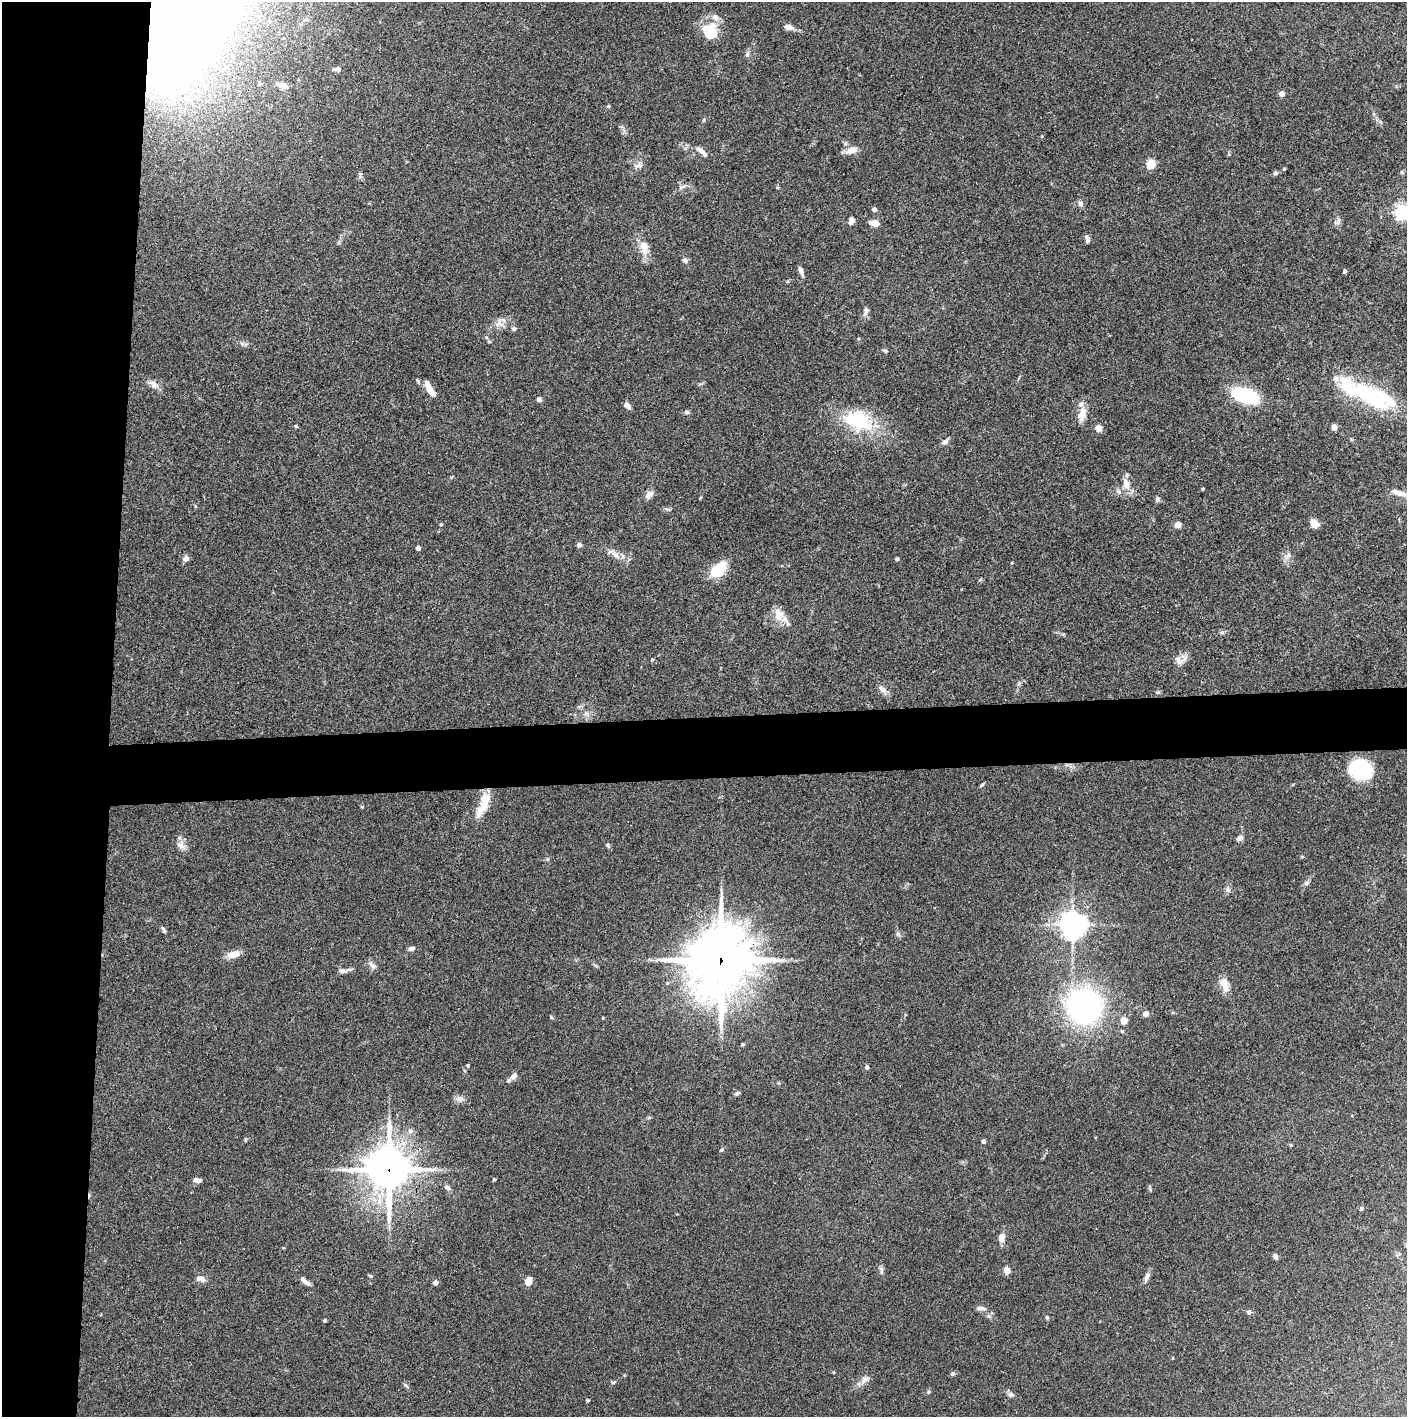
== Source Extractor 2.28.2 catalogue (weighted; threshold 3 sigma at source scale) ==
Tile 4 of 3 x 3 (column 1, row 2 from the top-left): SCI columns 2-1406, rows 1415-2829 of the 4221 x 4244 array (HDU 1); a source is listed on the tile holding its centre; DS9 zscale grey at full resolution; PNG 1409 x 1419 px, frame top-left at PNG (2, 2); no overlay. Shown black and unused: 12% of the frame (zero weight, under 3 of 4 exposures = <1% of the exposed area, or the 3 px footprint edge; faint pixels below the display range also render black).
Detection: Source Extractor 2.28.2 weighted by HDU 2 'WHT'; one run over the whole footprint, this tile lists its part. Background 0.0746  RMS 0.0055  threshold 0.0249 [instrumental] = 3 sigma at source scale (4.5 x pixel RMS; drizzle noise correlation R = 1.50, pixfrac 1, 0.05/0.05 arcsec/px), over >= 5 px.
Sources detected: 129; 3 inside a brighter object's white glare — not listed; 8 inside a brighter listed object's ellipse — not listed separately; the other 118 listed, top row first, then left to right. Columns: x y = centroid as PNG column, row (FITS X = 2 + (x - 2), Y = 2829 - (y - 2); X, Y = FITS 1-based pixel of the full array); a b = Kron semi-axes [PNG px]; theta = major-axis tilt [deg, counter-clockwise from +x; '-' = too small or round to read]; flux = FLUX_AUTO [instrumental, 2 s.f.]
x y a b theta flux
789 27 8 5 -13 3.9
711 32 19 15 79 15
747 54 9 5 80 1.4
338 69 5 4 - 2.2
260 84 5 5 - 1.1
282 85 13 7 -17 3.5
1282 94 4 4 - 4.1
608 106 5 4 - 0.59
704 120 6 4 88 0.64
852 150 16 9 16 4.6
702 151 16 6 -42 3.1
1151 164 10 8 44 6.2
639 166 13 5 11 1.9
1284 169 4 3 - 0.49
1402 172 6 5 - 0.81
1276 173 6 5 - 0.95
1080 204 9 6 -63 1.6
874 209 5 5 - 1.7
1402 212 6 6 - 140
851 221 9 6 60 2
874 223 10 6 -14 4.1
1087 241 8 6 76 1.4
644 247 19 10 -75 7.1
685 260 7 6 - 1.3
801 271 12 4 -69 1.8
1344 271 4 4 - 1
865 312 14 6 75 2
499 323 14 8 68 3.4
514 328 5 5 - 1.4
154 384 12 8 -56 3
430 390 15 6 -55 5.7
1245 395 23 12 -19 36
1370 395 56 21 -33 46
539 399 6 5 - 1.6
627 406 9 5 -38 2
687 412 5 5 - 1.4
1082 414 21 9 78 5.2
858 420 41 27 -18 32
296 426 4 3 - 0.71
1334 427 4 4 - 5.4
1099 428 5 5 - 5.5
945 442 10 5 33 1.7
1126 484 15 9 -75 5.4
1202 489 3 3 - 0.53
1118 491 6 5 - 1.3
1399 493 19 7 -15 4.7
649 495 12 8 48 2.6
700 498 5 3 - 0.48
1157 499 7 6 - 1.3
1314 523 9 7 -57 4.8
1178 525 5 5 - 5.1
579 545 6 5 - 1.4
418 548 4 4 - 2.5
615 554 17 6 -47 3.7
1287 556 11 7 44 2.5
186 558 6 5 - 2.9
897 559 4 3 - 1.1
717 570 20 11 40 16
779 615 17 12 -78 6.4
652 659 4 4 - 0.53
1178 660 14 6 -72 2.6
882 689 12 7 -46 2.6
1361 768 19 14 13 46
982 785 6 4 52 0.72
485 798 16 15 - 7.3
1240 838 8 5 33 2.2
181 845 12 9 -28 3.2
608 845 6 4 -88 0.72
547 859 5 5 - 0.8
1307 883 8 5 28 1.3
1228 889 9 6 -74 1.6
1072 925 8 8 - 570
163 930 9 4 -67 1.1
411 948 8 5 8 1.7
233 954 15 8 12 5.4
720 960 25 22 74 2400
372 965 14 6 -41 2.2
342 971 9 6 -12 1.7
1224 984 18 9 -69 6.2
1085 1006 23 21 -76 170
1146 1014 6 5 - 2.8
1124 1020 5 4 - 7.7
468 1065 5 3 - 0.58
867 1067 5 4 - 1.2
513 1076 11 7 49 2.8
737 1093 7 4 28 1.1
459 1098 10 5 0 1.9
410 1131 7 6 - 1.7
245 1140 6 3 71 0.6
983 1141 4 4 - 1.6
722 1149 5 4 - 0.67
389 1170 15 13 -84 1400
494 1179 4 3 - 0.72
197 1180 10 5 -2 2
447 1187 9 6 -39 1.6
1361 1208 5 4 - 0.73
1001 1238 10 7 80 4
1275 1256 7 5 -63 1.6
881 1269 10 5 -82 1.4
1007 1270 7 6 - 3.4
370 1276 6 4 -20 0.71
1147 1277 12 6 64 2.2
201 1279 12 7 -11 2.7
305 1281 15 5 -39 2.3
528 1281 8 6 75 4.6
435 1283 4 4 - 2.8
978 1308 10 6 9 1.7
1249 1312 6 5 - 0.93
989 1316 7 5 -45 1.2
1047 1317 4 4 - 0.74
324 1320 3 3 - 0.76
952 1374 6 6 - 0.95
865 1380 14 6 29 2.9
613 1382 6 4 1 0.64
405 1385 6 4 -70 0.85
928 1392 5 4 - 0.73
1011 1394 7 7 - 1.4
588 1400 5 3 - 0.55
Overlapping masked pixels (flux is a lower limit): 2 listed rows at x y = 720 960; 389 1170
Isophote crosses this tile's border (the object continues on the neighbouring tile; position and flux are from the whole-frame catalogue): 1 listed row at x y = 1402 212
Unlisted compact peaks at least as high as the median listed source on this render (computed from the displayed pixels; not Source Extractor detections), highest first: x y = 898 934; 885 351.